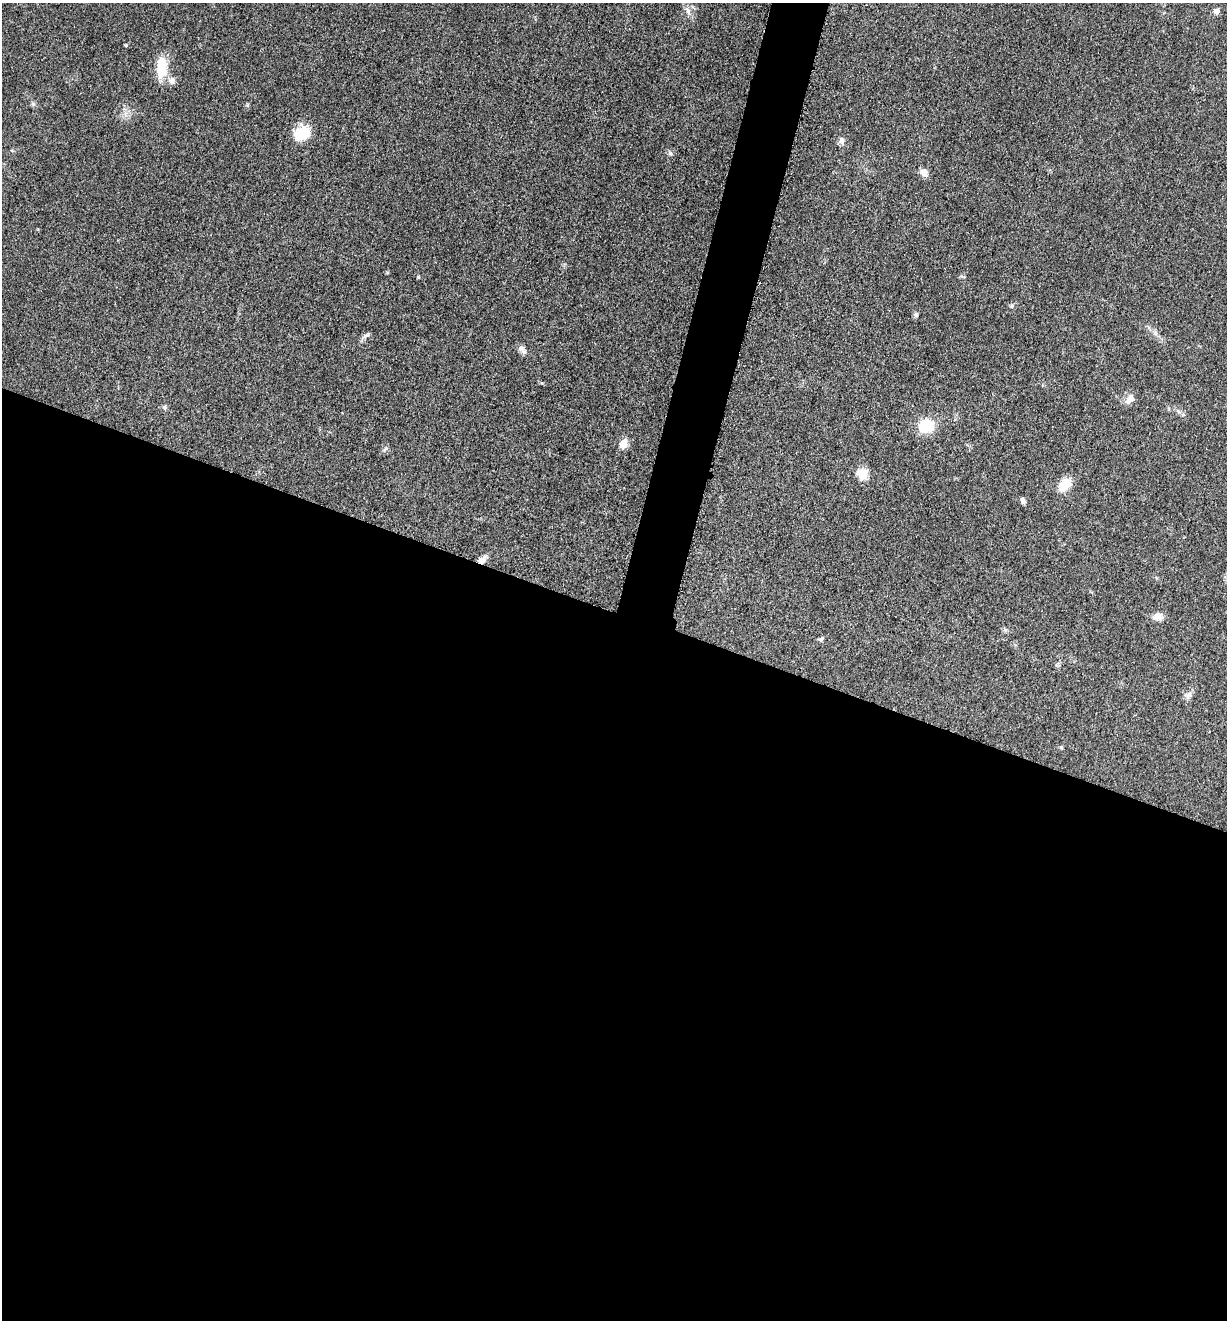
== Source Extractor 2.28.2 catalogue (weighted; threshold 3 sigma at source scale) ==
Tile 14 of 4 x 4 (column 2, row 4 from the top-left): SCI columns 1489-2713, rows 12-1329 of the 5304 x 5292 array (HDU 1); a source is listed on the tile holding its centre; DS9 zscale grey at full resolution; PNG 1229 x 1322 px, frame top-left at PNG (2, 3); no overlay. Shown black and unused: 56% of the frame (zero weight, under 3 of 5 exposures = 1% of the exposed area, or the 3 px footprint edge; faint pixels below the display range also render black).
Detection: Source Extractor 2.28.2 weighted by HDU 2 'WHT'; one run over the whole footprint, this tile lists its part. Background 0.0504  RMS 0.0058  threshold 0.0261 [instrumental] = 3 sigma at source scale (4.5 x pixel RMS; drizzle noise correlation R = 1.50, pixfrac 1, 0.05/0.05 arcsec/px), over >= 5 px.
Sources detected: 31; all 31 listed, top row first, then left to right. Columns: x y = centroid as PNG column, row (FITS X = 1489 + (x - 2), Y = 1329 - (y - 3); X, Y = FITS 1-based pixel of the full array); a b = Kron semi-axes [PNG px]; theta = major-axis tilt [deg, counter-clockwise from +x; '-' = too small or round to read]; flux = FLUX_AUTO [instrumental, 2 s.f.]
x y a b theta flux
688 10 13 6 -61 3
1217 11 8 6 59 2.4
126 45 4 4 - 0.61
161 68 23 11 88 16
172 80 10 9 - 2.8
33 104 6 5 - 1.1
302 133 21 16 25 13
842 140 8 7 - 2.7
670 153 6 6 - 1.2
924 173 11 7 -52 3.6
418 277 4 4 - 0.58
1012 306 7 5 58 1.2
916 315 6 6 - 1.2
1155 333 6 6 - 1.5
366 335 12 5 32 1.6
522 349 14 7 -41 2.7
542 383 4 4 - 0.57
1130 399 16 8 51 3.7
165 407 6 4 90 0.97
1178 411 7 4 -20 1.2
927 426 13 12 - 19
623 444 15 9 60 4.5
385 449 10 4 51 1.2
862 474 6 6 - 29
1065 485 13 9 51 13
1022 500 8 5 -77 1.6
482 560 12 7 37 3.5
1158 616 13 11 11 3.9
821 639 7 5 66 1.1
1188 695 11 7 21 2.5
1061 747 5 5 - 0.71
Overlapping masked pixels (flux is a lower limit): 1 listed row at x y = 482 560